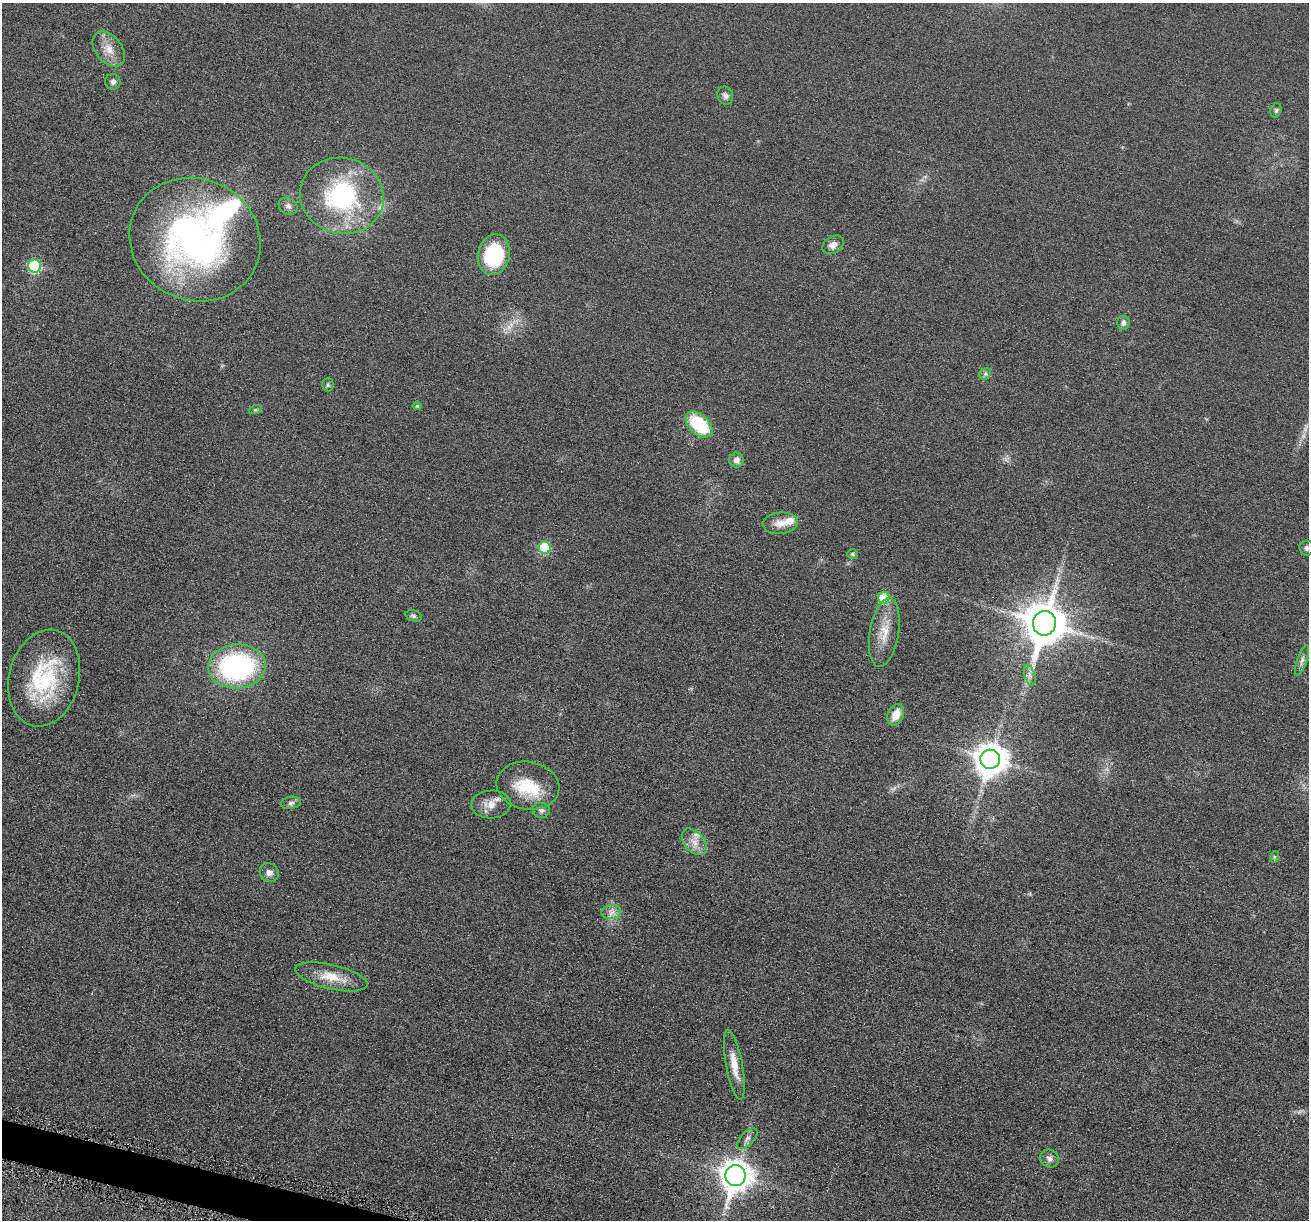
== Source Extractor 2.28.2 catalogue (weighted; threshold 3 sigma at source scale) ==
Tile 7 of 4 x 4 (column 3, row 2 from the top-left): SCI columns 2628-3934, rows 2574-3791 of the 5255 x 5272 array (HDU 1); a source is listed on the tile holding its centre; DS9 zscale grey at full resolution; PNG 1311 x 1222 px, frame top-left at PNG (2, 3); each listed source drawn as its Kron ellipse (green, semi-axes under 4 px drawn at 4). Shown black and unused: <1% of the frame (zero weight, under 4 of 8 exposures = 1% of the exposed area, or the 3 px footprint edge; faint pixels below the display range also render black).
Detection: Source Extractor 2.28.2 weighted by HDU 2 'WHT'; one run over the whole footprint, this tile lists its part. Background 0.0528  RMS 0.0086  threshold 0.035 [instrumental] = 3 sigma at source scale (4.09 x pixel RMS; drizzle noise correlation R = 1.36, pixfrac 0.8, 0.05/0.05 arcsec/px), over >= 5 px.
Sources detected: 50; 2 too faint to see at this stretch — neither listed nor drawn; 4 inside a brighter listed object's ellipse — not listed separately; the other 44 listed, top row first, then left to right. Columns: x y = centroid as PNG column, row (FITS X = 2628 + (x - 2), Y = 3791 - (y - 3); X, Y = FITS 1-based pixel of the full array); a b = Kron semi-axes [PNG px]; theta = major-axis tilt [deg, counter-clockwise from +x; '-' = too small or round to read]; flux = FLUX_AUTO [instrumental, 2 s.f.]
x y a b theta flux
109 49 20 13 -51 11
113 82 8 7 - 2.9
725 95 9 8 - 3
1276 110 7 5 73 1.5
342 196 42 38 -15 110
288 206 10 7 -32 2.8
195 240 67 60 -26 280
833 245 12 8 33 5.2
494 255 20 16 78 61
34 266 7 6 - 73
1123 323 7 6 - 2.9
985 374 6 5 - 1.7
328 385 6 5 - 1.5
417 406 4 4 - 1
255 410 6 4 19 1.2
699 424 16 10 -43 44
736 460 7 7 - 4.5
780 523 17 11 5 9.3
545 548 6 6 - 46
1307 548 7 7 - 2.3
852 554 5 5 - 1.1
884 598 6 6 - 34
413 616 8 5 -17 1.9
1044 623 12 11 - 3100
884 633 35 14 80 19
1302 660 16 5 72 3.4
237 666 29 22 4 140
1030 675 11 5 -71 2.9
44 678 49 35 76 76
896 715 11 8 65 11
990 759 10 9 - 1500
528 786 31 24 -9 35
291 803 10 6 9 2.7
491 804 20 14 3 11
541 810 9 8 - 2.9
694 842 15 9 -49 8
1274 857 6 4 72 1.2
269 872 10 9 - 4.1
611 912 10 7 11 4.4
331 977 37 12 -13 17
734 1065 35 8 -79 14
747 1139 13 6 45 3.3
1050 1159 9 8 - 3.5
736 1175 10 10 - 1300
Isophote crosses this tile's border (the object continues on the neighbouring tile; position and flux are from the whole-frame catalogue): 1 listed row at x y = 1307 548